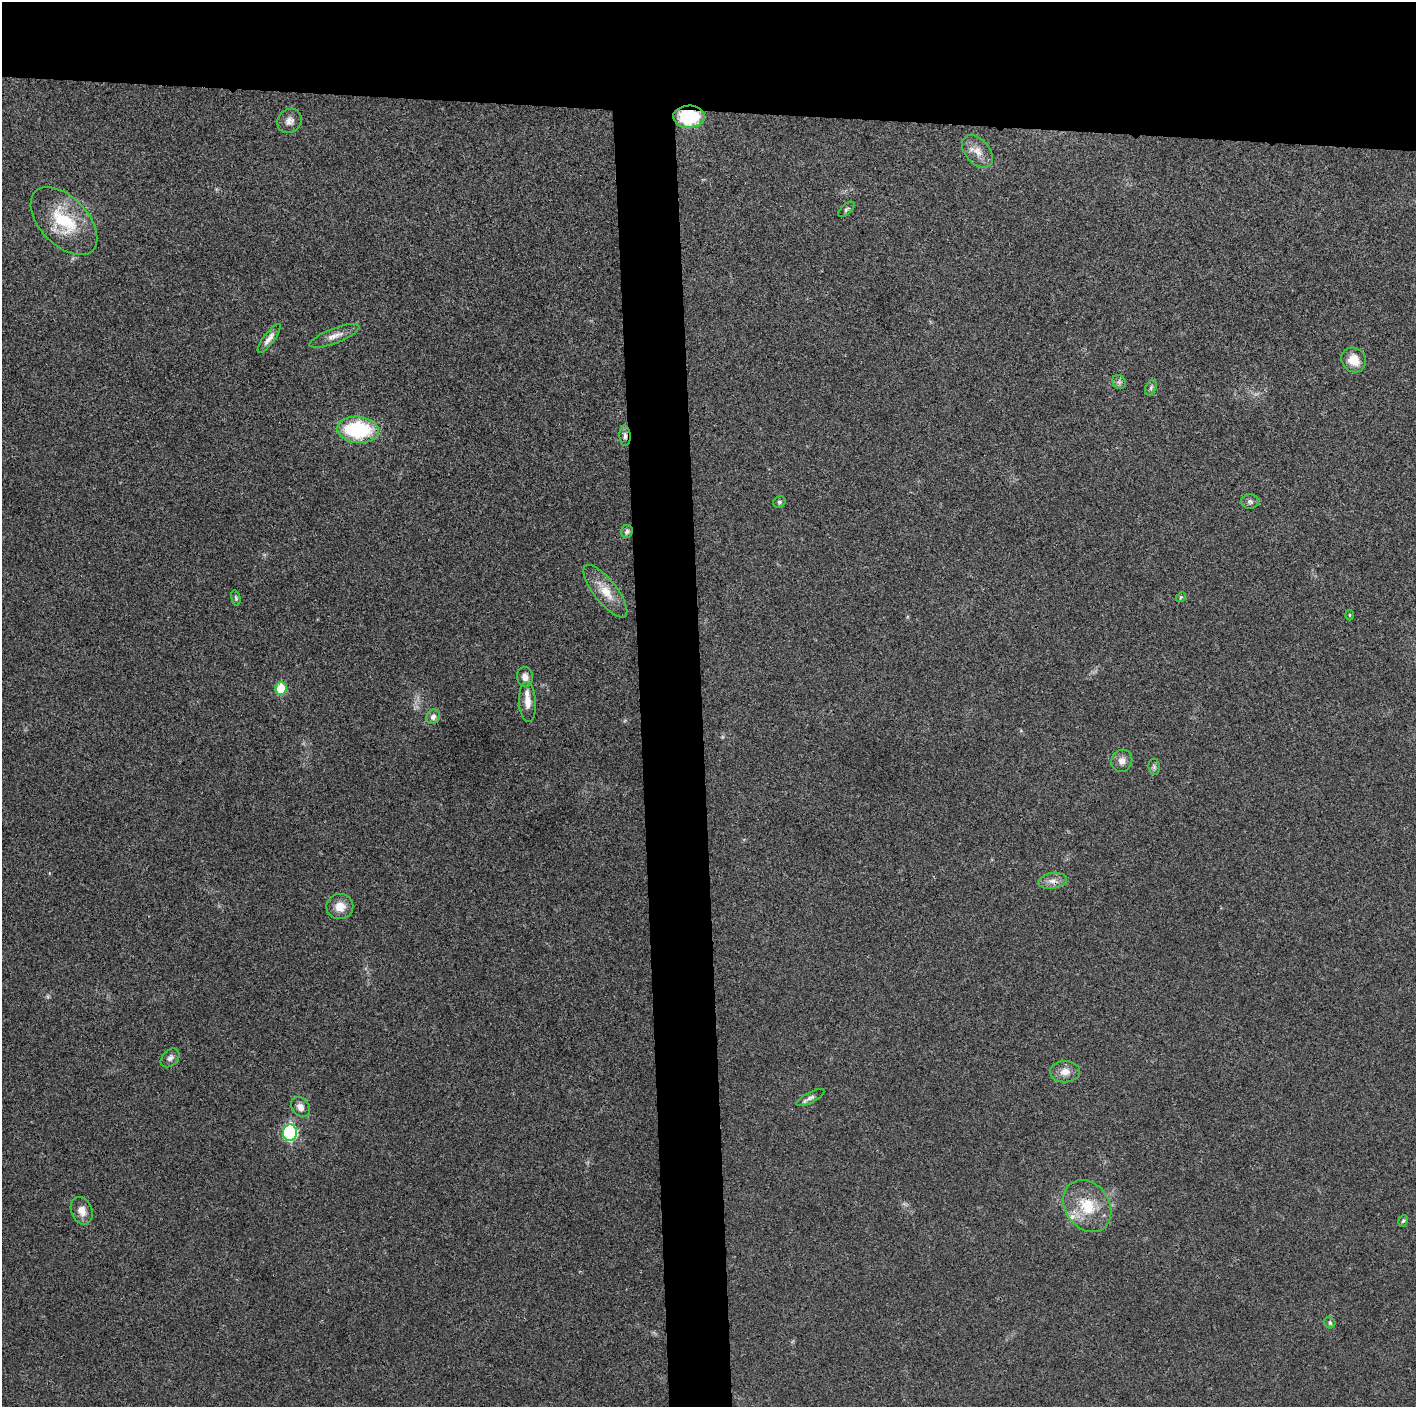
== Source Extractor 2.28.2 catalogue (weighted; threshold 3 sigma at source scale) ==
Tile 2 of 3 x 3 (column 2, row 1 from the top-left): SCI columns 1414-2827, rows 2817-4221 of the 4242 x 4223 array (HDU 1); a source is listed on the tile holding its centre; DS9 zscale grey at full resolution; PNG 1418 x 1409 px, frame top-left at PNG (2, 2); each listed source drawn as its Kron ellipse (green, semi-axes under 4 px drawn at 4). Shown black and unused: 12% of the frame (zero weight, under 3 of 4 exposures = <1% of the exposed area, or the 3 px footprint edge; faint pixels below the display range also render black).
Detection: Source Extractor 2.28.2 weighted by HDU 2 'WHT'; one run over the whole footprint, this tile lists its part. Background 0.0193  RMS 0.0039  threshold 0.0174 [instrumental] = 3 sigma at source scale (4.5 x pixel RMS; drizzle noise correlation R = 1.50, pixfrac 1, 0.05/0.05 arcsec/px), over >= 5 px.
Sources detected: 38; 2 inside a brighter listed object's ellipse — not listed separately; the other 36 listed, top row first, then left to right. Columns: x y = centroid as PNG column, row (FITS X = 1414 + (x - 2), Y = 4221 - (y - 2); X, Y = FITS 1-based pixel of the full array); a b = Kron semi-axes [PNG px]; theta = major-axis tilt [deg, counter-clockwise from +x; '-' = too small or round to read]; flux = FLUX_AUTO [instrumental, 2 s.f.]
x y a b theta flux
689 117 16 11 1 22
289 121 13 11 43 2.6
977 151 19 12 -49 4.5
846 209 10 5 41 0.89
64 221 41 24 -46 22
334 336 26 7 21 3.5
269 338 18 5 53 2.3
1354 360 13 11 -45 5.8
1119 382 7 6 - 1.1
1151 388 8 5 64 0.89
358 430 21 13 -4 31
625 436 10 5 -86 1.5
1250 501 9 7 -2 1.3
779 502 6 5 - 0.71
627 531 6 6 - 1.1
605 591 32 11 -52 7.4
1181 597 5 4 - 0.44
236 598 8 4 -76 0.63
1349 615 5 3 - 0.35
525 677 10 8 -82 2.5
281 689 6 5 - 11
527 702 20 8 -87 3.6
433 717 7 6 - 1.5
1122 761 11 10 - 2.5
1154 767 8 5 -83 0.86
1052 881 14 7 9 2.6
340 906 13 12 - 5
170 1058 11 7 44 1.4
1065 1072 15 10 1 3.5
810 1098 15 5 27 1.5
300 1107 11 8 -52 2.6
290 1133 8 7 - 48
1087 1206 28 22 -55 14
82 1211 14 10 -67 3.4
1403 1221 6 4 65 0.56
1330 1323 6 5 - 0.78
Overlapping masked pixels (flux is a lower limit): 2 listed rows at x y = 689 117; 625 436